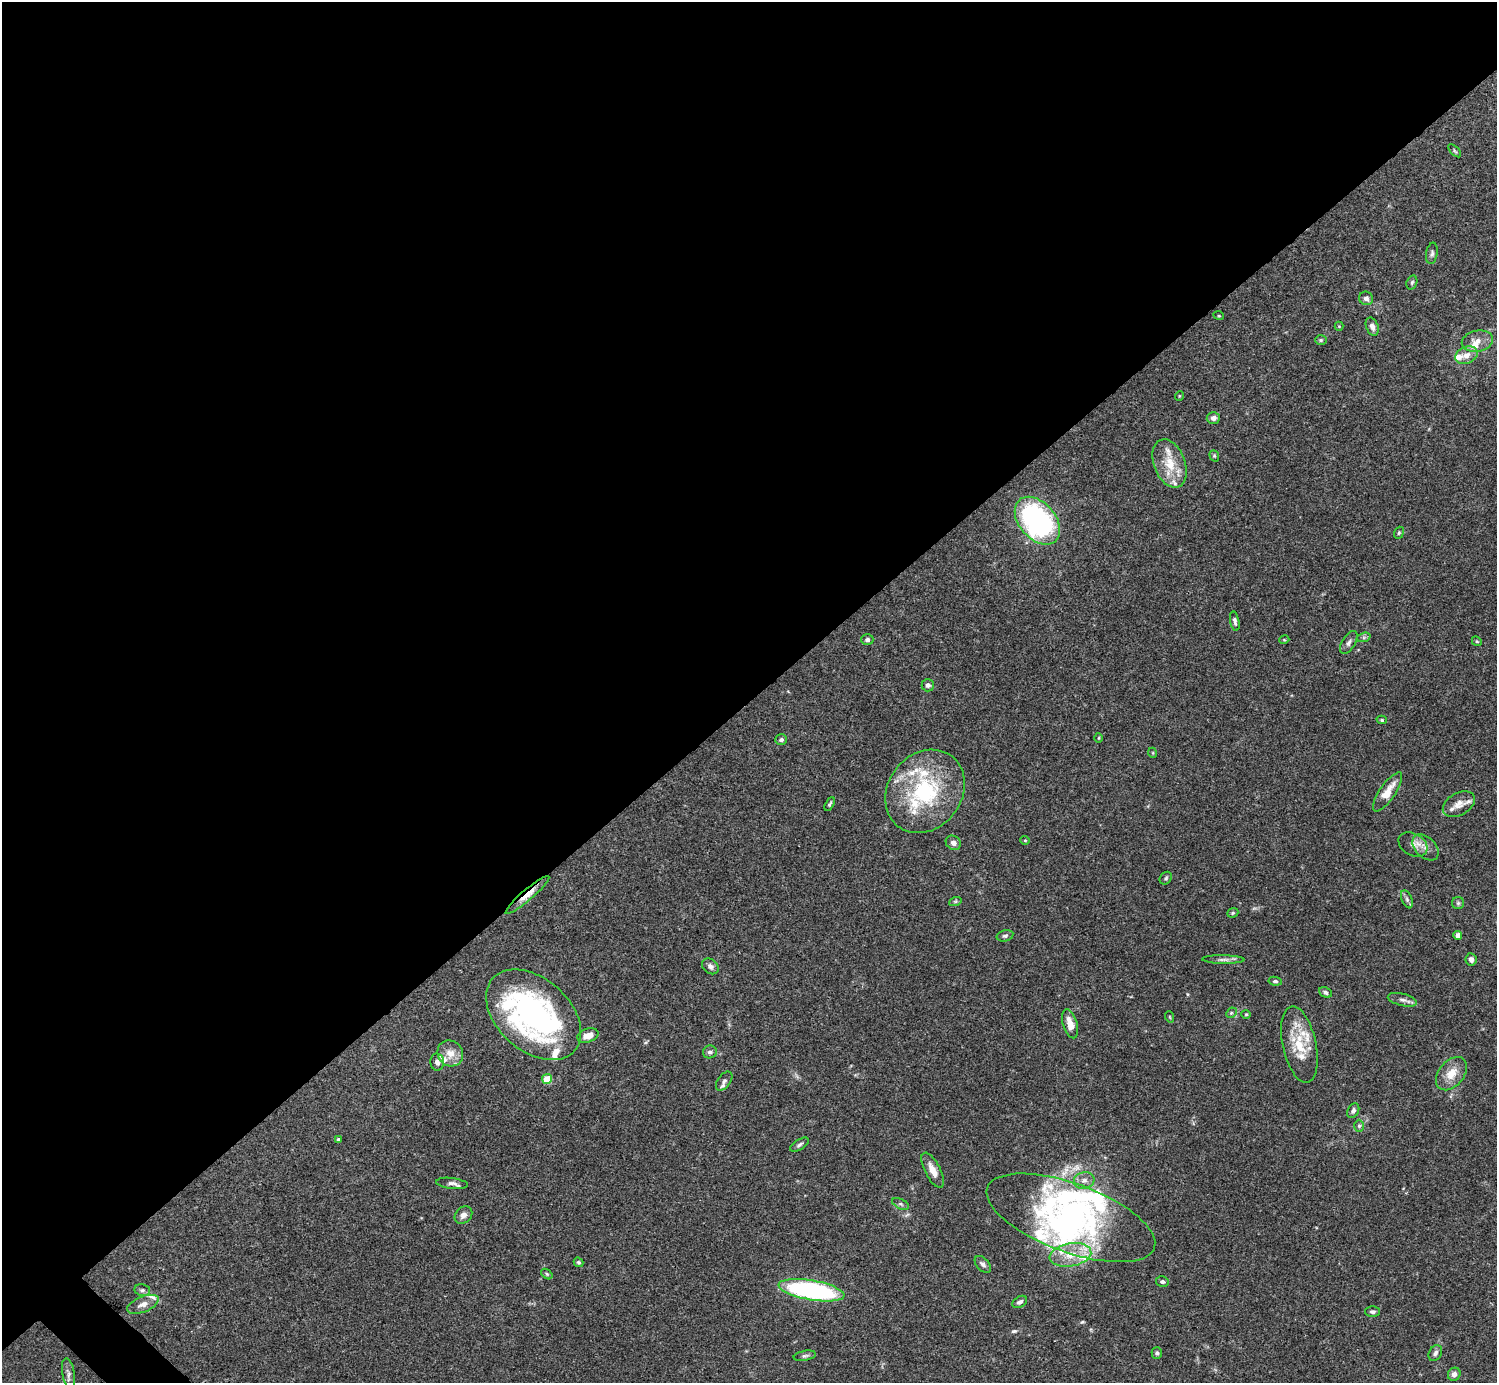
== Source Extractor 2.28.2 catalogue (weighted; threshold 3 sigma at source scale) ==
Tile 2 of 4 x 4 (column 2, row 1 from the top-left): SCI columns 1495-2989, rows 4302-5682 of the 5982 x 5981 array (HDU 1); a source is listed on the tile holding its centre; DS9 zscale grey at full resolution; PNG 1499 x 1385 px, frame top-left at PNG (2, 2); each listed source drawn as its Kron ellipse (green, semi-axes under 4 px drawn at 4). Shown black and unused: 51% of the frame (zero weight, under 3 of 4 exposures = <1% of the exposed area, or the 3 px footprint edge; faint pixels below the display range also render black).
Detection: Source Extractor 2.28.2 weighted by HDU 2 'WHT'; one run over the whole footprint, this tile lists its part. Background 0.0692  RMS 0.0032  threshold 0.0144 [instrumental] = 3 sigma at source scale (4.5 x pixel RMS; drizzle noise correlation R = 1.50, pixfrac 1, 0.05/0.05 arcsec/px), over >= 5 px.
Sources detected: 111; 3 inside a brighter object's white glare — neither listed nor drawn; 21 inside a brighter listed object's ellipse — not listed separately; the other 87 listed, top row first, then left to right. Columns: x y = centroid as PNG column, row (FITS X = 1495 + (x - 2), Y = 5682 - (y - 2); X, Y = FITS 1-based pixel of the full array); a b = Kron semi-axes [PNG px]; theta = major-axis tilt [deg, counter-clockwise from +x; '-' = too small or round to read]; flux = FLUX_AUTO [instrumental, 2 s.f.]
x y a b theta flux
1455 151 8 4 -46 0.47
1432 253 11 5 80 0.9
1412 282 7 5 72 0.58
1366 298 7 6 - 1.3
1219 316 5 3 - 0.28
1339 326 4 4 - 0.29
1372 327 9 6 -70 1.4
1321 340 6 5 - 0.51
1477 341 16 10 11 3.3
1466 355 11 8 22 2.9
1179 396 5 3 - 0.25
1213 418 7 6 - 1.3
1214 456 6 4 -69 0.43
1170 463 25 15 -69 7.6
1037 521 27 18 -49 69
1399 533 6 4 68 0.47
1235 621 10 4 -78 0.91
1364 637 7 4 19 0.57
867 639 6 5 - 0.82
1284 640 5 3 - 0.29
1477 641 5 4 - 0.41
1349 642 13 6 58 1.2
928 685 6 6 - 0.99
1382 720 5 4 - 0.45
1099 738 5 3 - 0.28
781 740 6 5 - 0.85
1153 753 5 3 - 0.26
925 791 44 37 52 33
1388 792 23 8 56 5
830 804 7 4 63 0.54
1459 804 17 11 30 2.7
1025 840 4 4 - 0.35
953 843 8 6 -39 1.3
1413 845 15 11 -30 2.4
1426 847 15 10 -45 2.6
1166 878 7 5 48 0.58
527 895 28 5 41 3.3
1407 899 9 5 -66 0.86
955 902 6 4 19 0.51
1458 903 6 6 - 0.58
1233 913 6 4 21 0.46
1458 935 4 4 - 1.9
1005 936 8 5 14 0.71
1471 959 6 5 - 1.3
1223 960 21 4 -1 1.4
710 966 9 7 -39 1.2
1275 981 7 4 -9 0.52
1326 992 7 5 -26 0.87
1402 1000 15 6 -14 1.4
1231 1013 6 4 44 0.51
1246 1014 4 4 - 0.34
534 1015 55 36 -41 95
1170 1017 6 3 -71 0.3
1070 1024 15 7 -73 3.9
588 1035 11 6 18 3.1
1299 1044 39 16 -78 11
710 1052 7 6 - 0.95
450 1053 13 12 - 3.8
437 1062 8 7 - 1.3
1451 1074 19 12 50 5
547 1079 5 5 - 7.4
724 1081 11 6 53 1.1
1353 1111 8 5 61 0.96
1359 1126 6 5 - 0.59
338 1140 4 4 - 0.89
799 1145 10 5 33 0.79
933 1170 19 7 -63 3.4
1084 1180 10 8 14 1.9
452 1183 16 5 -6 1.3
901 1204 9 5 -26 0.75
463 1215 10 7 44 1.6
1071 1218 89 34 -20 67
1070 1255 21 11 10 6.7
578 1262 5 4 - 0.54
983 1264 10 6 -47 1.2
547 1274 6 4 -37 0.49
1162 1282 6 5 - 0.72
142 1290 8 6 -11 0.84
811 1290 33 10 -10 58
1020 1302 8 5 31 0.96
143 1304 17 7 23 2.2
1372 1312 7 5 -1 0.83
1157 1353 5 5 - 0.62
1435 1353 8 6 58 1
805 1356 11 5 10 0.78
68 1374 16 6 -81 1.4
1454 1374 7 6 - 1.4
Overlapping masked pixels (flux is a lower limit): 1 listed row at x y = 527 895